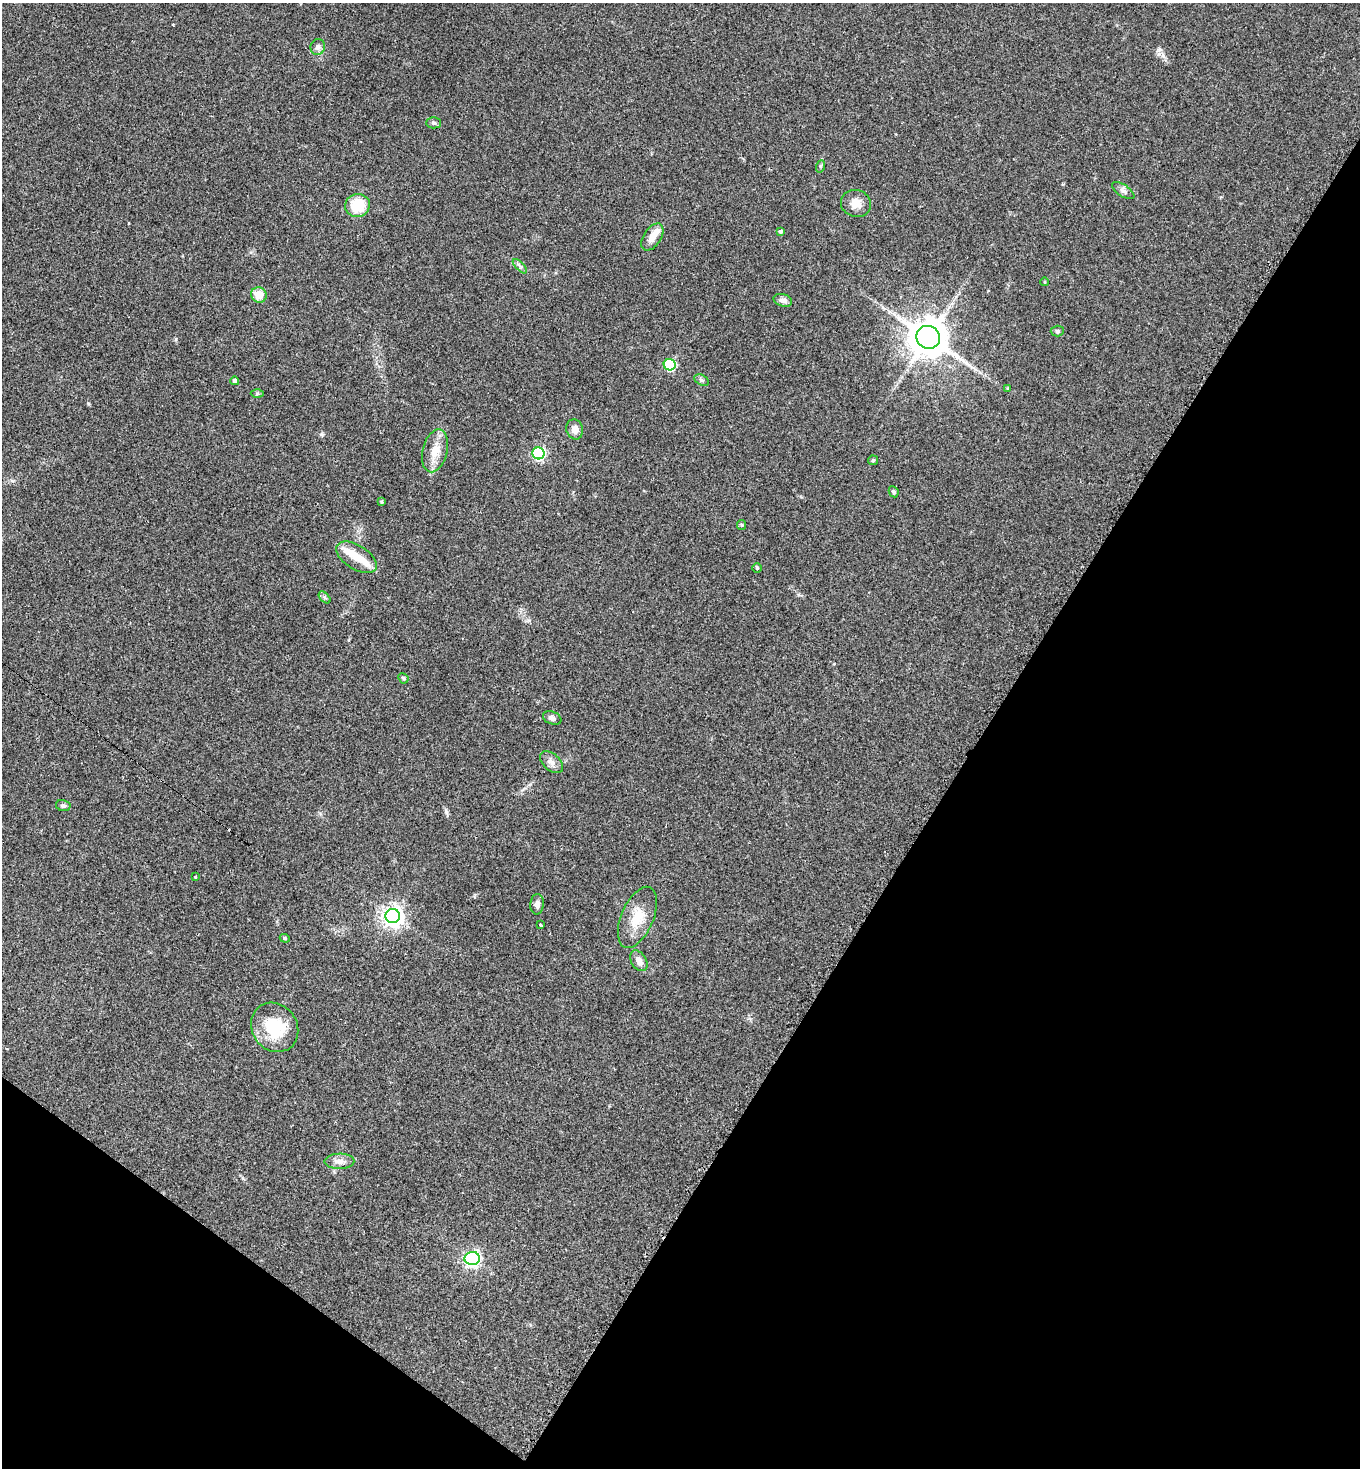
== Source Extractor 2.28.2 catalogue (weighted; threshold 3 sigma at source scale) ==
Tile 15 of 4 x 4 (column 3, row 4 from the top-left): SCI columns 3018-4375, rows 10-1475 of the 5885 x 5880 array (HDU 1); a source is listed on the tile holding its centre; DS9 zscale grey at full resolution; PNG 1362 x 1470 px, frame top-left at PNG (2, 3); each listed source drawn as its Kron ellipse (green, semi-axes under 4 px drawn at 4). Shown black and unused: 33% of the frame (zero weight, under 2 of 3 exposures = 1% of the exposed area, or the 3 px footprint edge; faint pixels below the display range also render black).
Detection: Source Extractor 2.28.2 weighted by HDU 2 'WHT'; one run over the whole footprint, this tile lists its part. Background 0.0466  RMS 0.0069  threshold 0.0309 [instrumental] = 3 sigma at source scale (4.5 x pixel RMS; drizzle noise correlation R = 1.50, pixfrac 1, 0.05/0.05 arcsec/px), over >= 5 px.
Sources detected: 47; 1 cosmic-ray / hot-pixel residue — neither listed nor drawn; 3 inside a brighter listed object's ellipse — not listed separately; the other 43 listed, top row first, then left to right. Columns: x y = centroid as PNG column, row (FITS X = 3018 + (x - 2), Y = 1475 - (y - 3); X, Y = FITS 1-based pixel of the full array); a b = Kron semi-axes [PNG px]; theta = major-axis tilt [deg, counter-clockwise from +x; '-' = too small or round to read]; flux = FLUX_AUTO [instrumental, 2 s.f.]
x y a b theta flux
318 47 8 7 - 2.7
434 123 7 5 -1 1.4
821 166 6 4 71 0.9
1123 191 13 6 -34 2.6
856 203 15 13 -17 7.2
357 205 12 11 - 21
781 232 4 4 - 1.6
652 237 15 8 56 6.9
520 266 9 3 -45 1.5
1045 282 4 3 - 0.52
259 295 8 7 - 11
783 300 9 6 -16 3.2
1057 331 6 5 - 1.2
928 337 12 11 - 1700
670 365 6 6 - 72
702 380 7 5 -28 1.5
235 381 4 4 - 2.5
1008 388 4 3 - 0.76
257 393 6 4 1 1
575 429 10 8 -75 4.7
435 451 22 12 76 11
538 453 6 6 - 110
873 460 5 5 - 0.91
894 492 6 4 -61 1.3
382 502 4 3 - 0.73
742 525 5 4 - 0.83
356 557 23 12 -32 10
757 568 5 5 - 0.89
325 597 7 4 -45 1.3
403 678 5 4 - 1.2
552 718 9 6 -23 2.5
551 762 13 8 -42 4
63 806 7 5 -11 1.6
195 877 3 3 - 1.3
537 904 10 7 85 2.9
393 916 7 7 - 430
637 917 32 16 67 17
541 925 3 3 - 1.2
285 938 5 4 - 0.97
639 961 11 7 -57 4.5
275 1027 26 22 -52 32
339 1161 15 7 1 4.5
472 1258 7 6 - 210
Unlisted compact peaks at least as high as the median listed source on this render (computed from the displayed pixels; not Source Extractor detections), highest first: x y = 321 434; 176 339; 1159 54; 446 812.